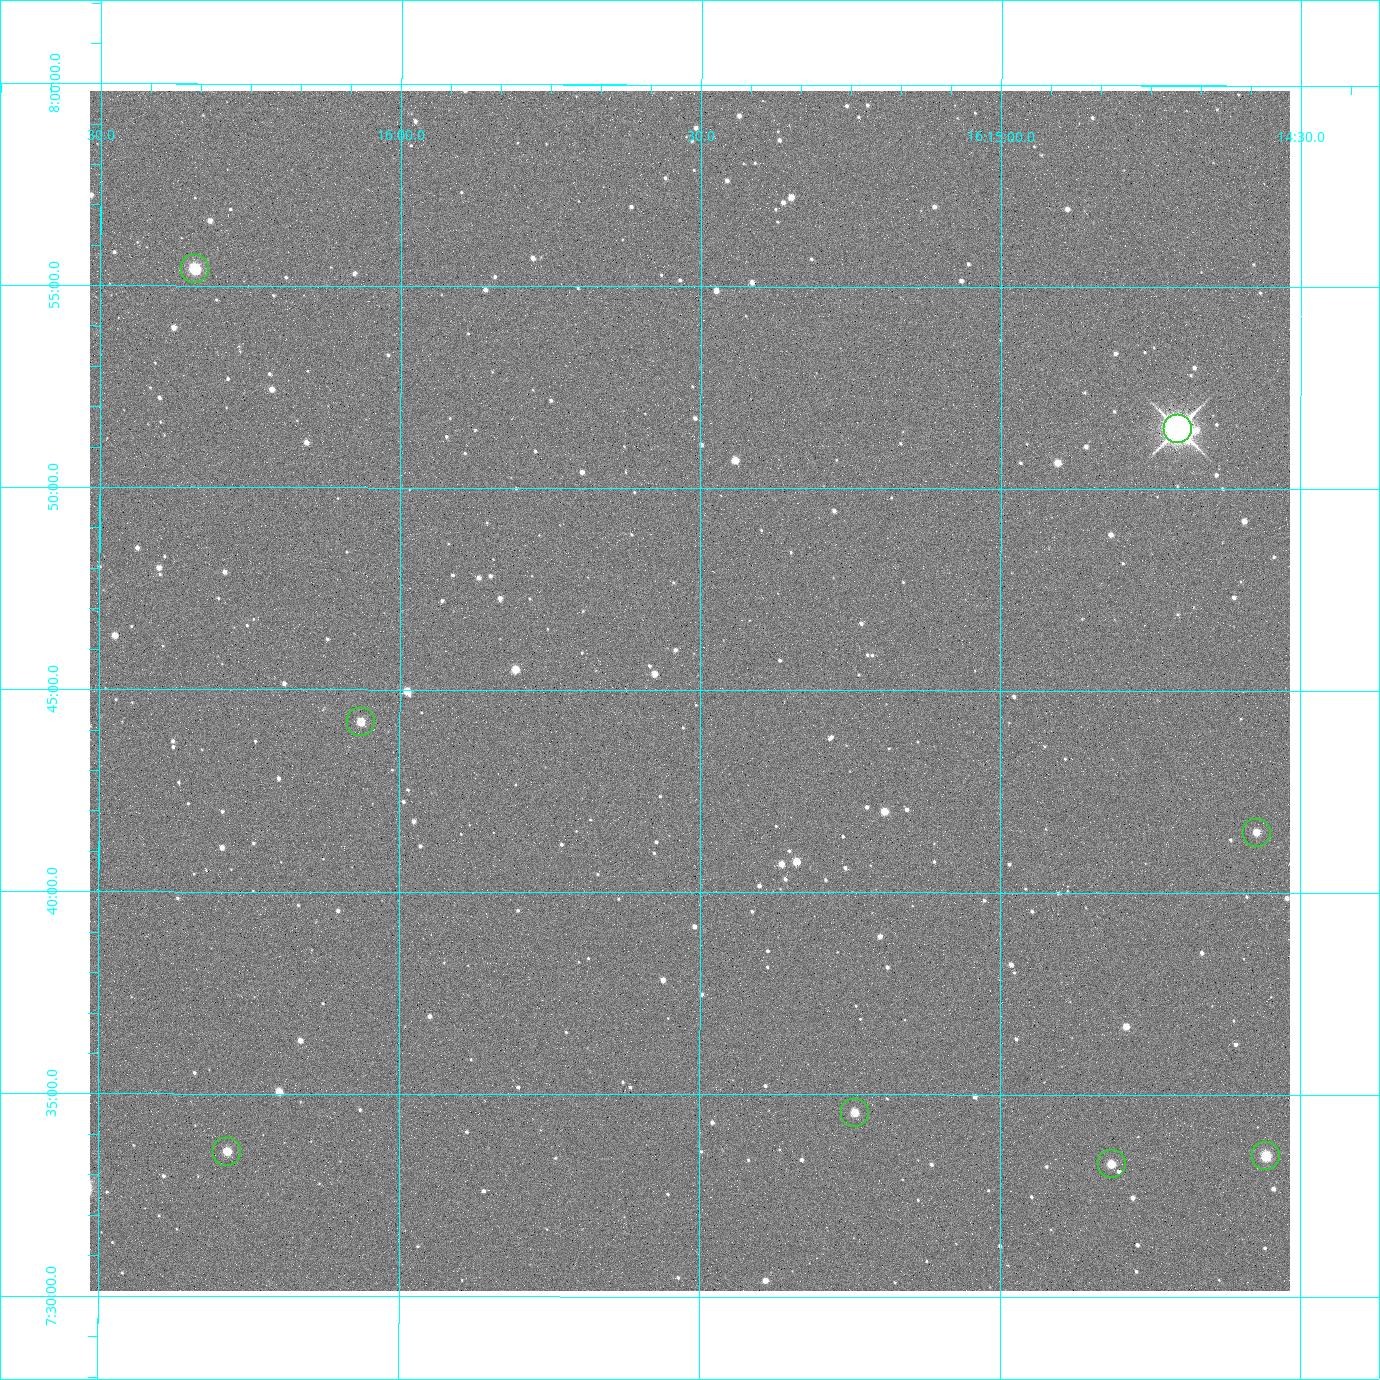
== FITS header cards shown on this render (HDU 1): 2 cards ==
NAXIS1  =                 2400 / Width of image data
NAXIS2  =                 2400 / Height of image data

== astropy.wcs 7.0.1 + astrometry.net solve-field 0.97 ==
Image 2400 x 2400 px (HDU 1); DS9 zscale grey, zoomed out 1/2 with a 90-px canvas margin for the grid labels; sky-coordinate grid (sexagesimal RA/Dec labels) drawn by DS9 from the SOLVED WCS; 8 Tycho-2 reference stars matched to detected sources circled (green)
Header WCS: RA---TAN/DEC--TAN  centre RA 16:15:31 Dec +07:45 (243.88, +7.75 deg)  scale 0.74 arcsec/px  FOV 29.6' x 29.6'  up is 0 deg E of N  parity normal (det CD < 0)
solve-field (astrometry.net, Tycho-2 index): VERIFIED the header's WCS against the Tycho-2 star catalogue (4 matches, 0 conflicts) and refined it, rather than solving blind
Solved WCS: RA---TAN-SIP/DEC--TAN-SIP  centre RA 16:15:31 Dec +07:45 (243.88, +7.75 deg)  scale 0.742 arcsec/px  FOV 29.7' x 29.7'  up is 0 deg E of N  parity normal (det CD < 0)
The solver's refit moves the header's centre by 2.7 arcsec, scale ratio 1.003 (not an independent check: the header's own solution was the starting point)
Tycho-2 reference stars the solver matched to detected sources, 8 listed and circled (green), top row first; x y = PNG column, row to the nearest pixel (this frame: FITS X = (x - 90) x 2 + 1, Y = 2400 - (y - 91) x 2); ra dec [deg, ICRS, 3 dp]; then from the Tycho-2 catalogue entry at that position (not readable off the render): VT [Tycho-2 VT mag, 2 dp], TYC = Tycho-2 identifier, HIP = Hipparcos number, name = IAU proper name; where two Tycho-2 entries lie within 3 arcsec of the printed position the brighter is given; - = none
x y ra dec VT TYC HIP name
195 269 244.086 +7.924 10.10 946-635-1 - -
1178 429 243.676 +7.858 6.72 946-1598-1 79608 -
360 722 244.016 +7.737 11.56 946-881-1 - -
1256 833 243.643 +7.692 11.91 946-916-1 - -
854 1113 243.810 +7.576 11.94 946-1047-1 - -
227 1152 244.071 +7.560 11.55 946-984-1 - -
1266 1156 243.639 +7.558 10.81 946-1083-1 - -
1112 1164 243.703 +7.555 12.21 946-959-1 - -